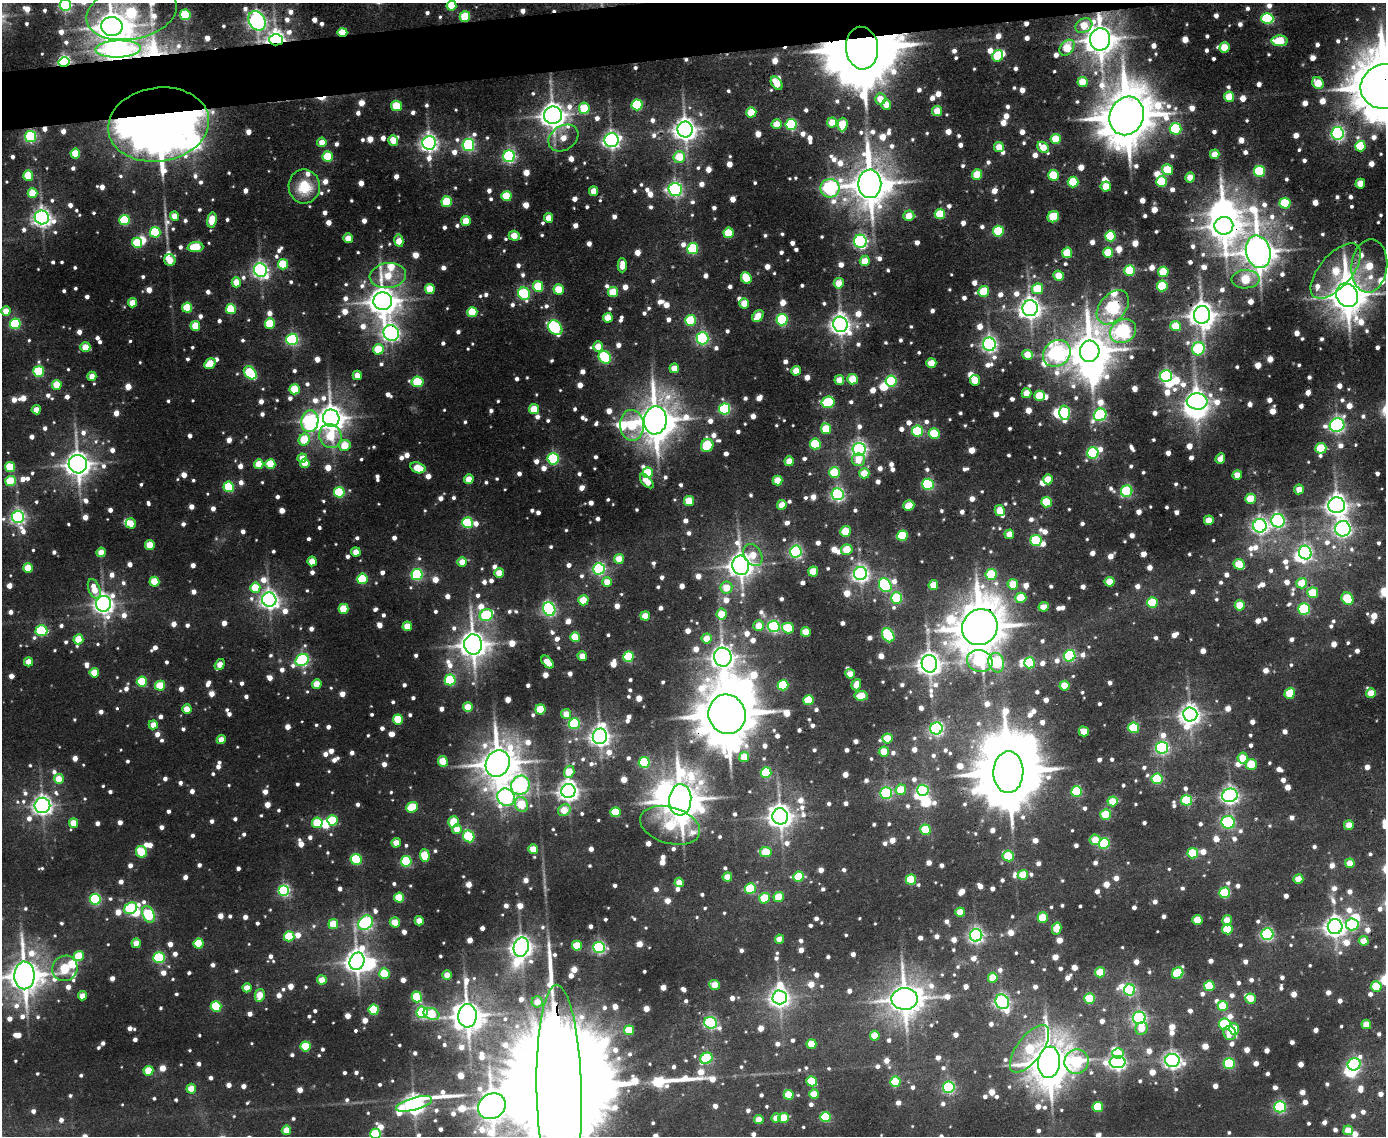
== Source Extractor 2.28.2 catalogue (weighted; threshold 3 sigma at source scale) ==
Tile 8 of 3 x 4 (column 2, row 3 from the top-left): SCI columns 1513-2896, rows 1135-2268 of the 4515 x 4537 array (HDU 1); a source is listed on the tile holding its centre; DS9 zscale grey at full resolution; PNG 1388 x 1138 px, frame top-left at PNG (2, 3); each listed source drawn as its Kron ellipse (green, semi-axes under 4 px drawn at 4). Shown black and unused: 3% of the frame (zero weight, under 3 of 4 exposures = <1% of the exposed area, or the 3 px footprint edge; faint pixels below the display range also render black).
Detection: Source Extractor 2.28.2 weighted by HDU 2 'WHT'; one run over the whole footprint, this tile lists its part. Background 0.0429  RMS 0.0073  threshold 0.0331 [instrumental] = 3 sigma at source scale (4.5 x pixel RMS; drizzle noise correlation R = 1.50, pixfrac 1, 0.05/0.05 arcsec/px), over >= 5 px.
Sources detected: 1903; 8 too faint to see at this stretch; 28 inside a brighter object's white glare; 6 cosmic-ray / hot-pixel residue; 1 long thin detection or spike segment (spike, bleed or trail) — neither listed nor drawn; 31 inside a brighter listed object's ellipse — not listed separately; of the other 1829, all 500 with FLUX_AUTO >= 14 (the completeness limit of this list) listed and drawn (1329 fainter detections not listed), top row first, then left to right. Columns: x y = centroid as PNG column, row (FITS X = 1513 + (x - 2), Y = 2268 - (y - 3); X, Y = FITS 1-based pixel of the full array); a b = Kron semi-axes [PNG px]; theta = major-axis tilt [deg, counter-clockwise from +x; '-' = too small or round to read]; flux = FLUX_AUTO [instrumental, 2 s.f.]
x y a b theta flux
65 5 5 5 - 170
451 6 5 5 - 34
131 13 46 26 11 180
185 15 5 5 - 75
465 17 5 5 - 44
1267 19 6 5 - 99
257 21 10 8 -58 450
112 26 11 9 -2 1800
1084 26 9 7 29 23
342 32 5 4 - 36
1100 39 11 10 - 1700
276 40 7 5 -1 580
1280 41 8 5 -3 47
1224 47 5 5 - 27
862 48 21 16 -85 14000
1067 48 9 6 49 32
118 49 23 8 2 830
998 56 6 5 - 46
64 62 5 5 - 210
1082 82 5 5 - 26
777 83 7 5 -54 20
1318 83 6 5 - 28
1385 86 25 22 13 9300
1229 97 5 5 - 24
880 99 5 5 - 15
637 105 5 5 - 74
886 105 5 5 - 16
396 106 5 5 - 36
584 108 5 5 - 35
937 111 5 5 - 18
751 112 5 5 - 30
553 115 9 8 - 1100
1127 116 20 17 67 5700
832 122 5 5 - 21
777 124 5 5 - 15
791 124 5 5 - 110
842 124 7 5 87 36
159 125 51 37 9 1700
685 129 8 7 - 780
1175 129 6 6 - 94
1338 133 6 6 - 220
30 136 5 5 - 150
563 138 16 12 33 16
1056 139 5 5 - 34
393 140 5 5 - 18
612 140 7 7 - 370
322 142 5 4 - 16
429 143 7 6 - 420
468 145 6 6 - 160
1360 146 5 5 - 43
999 147 5 5 - 18
1043 147 6 5 - 20
75 153 5 5 - 30
1215 154 5 4 - 15
509 156 6 6 - 210
328 157 5 5 - 50
679 157 6 5 - 28
1167 170 5 5 - 39
1259 171 5 5 - 77
28 175 5 5 - 36
977 175 5 5 - 28
1053 175 5 5 - 47
1190 177 5 5 - 16
1073 182 5 5 - 55
1161 182 5 5 - 58
870 184 14 11 -89 2900
1360 184 5 4 - 16
304 186 17 15 -88 33
1106 187 5 5 - 20
830 188 9 9 - 240
675 189 6 6 - 250
594 191 5 4 - 17
32 193 5 5 - 27
506 196 5 5 - 42
447 202 5 5 - 56
1285 203 5 5 - 63
940 214 5 5 - 42
174 216 4 4 - 16
909 216 6 5 - 16
42 217 7 7 - 490
1053 217 6 5 - 44
549 218 5 4 - 15
124 220 5 5 - 65
212 220 7 4 82 31
466 221 5 5 - 21
1224 226 9 9 - 1300
998 231 5 5 - 64
155 232 5 5 - 67
729 233 5 5 - 33
514 236 5 5 - 20
1110 236 5 5 - 54
348 238 5 4 - 18
399 241 6 4 -80 15
860 241 6 6 - 230
137 243 5 5 - 43
195 247 8 5 4 46
693 249 5 5 - 83
1108 252 5 5 - 37
1258 252 16 12 -75 2100
1067 253 5 5 - 39
170 260 6 5 - 24
865 261 5 5 - 18
283 264 5 5 - 44
622 265 7 4 -90 15
1369 266 27 18 84 38
260 270 7 6 - 320
1130 270 5 5 - 64
1336 271 33 16 50 50
1163 272 5 5 - 38
388 276 18 12 7 31
1059 276 5 5 - 24
746 278 6 5 - 31
1245 279 14 9 1 40
236 282 5 4 - 17
839 283 5 5 - 19
538 286 5 5 - 38
1162 286 5 5 - 55
430 289 5 5 - 29
1038 289 5 5 - 35
559 290 5 5 - 34
983 291 5 5 - 38
613 292 5 5 - 36
524 294 6 6 - 110
1347 295 12 10 -59 2400
383 301 9 9 - 1500
133 303 4 4 - 19
744 303 5 5 - 19
1113 307 19 13 49 250
187 308 5 5 - 43
1030 308 8 7 - 730
231 309 5 5 - 50
6 311 4 4 - 18
472 312 5 5 - 41
1202 315 9 8 - 1100
758 316 6 5 - 23
608 318 5 5 - 21
691 320 5 5 - 73
782 320 5 5 - 110
270 323 5 5 - 45
15 324 5 5 - 89
840 324 8 7 - 620
195 326 5 5 - 28
1176 326 5 5 - 26
555 328 8 6 -52 110
1123 331 14 11 32 260
391 333 8 7 - 360
702 338 6 6 - 160
292 339 6 5 - 170
989 344 7 6 - 340
85 347 5 5 - 24
598 347 5 5 - 19
378 349 5 5 - 32
1198 349 7 6 - 78
1090 351 10 10 - 2800
1057 353 15 12 40 360
1028 355 5 5 - 19
605 357 7 5 -49 110
931 363 5 5 - 22
210 364 6 5 - 27
674 368 5 5 - 15
39 371 5 5 - 80
796 371 5 4 - 18
250 373 7 5 -46 96
357 375 5 4 - 14
92 376 4 4 - 14
1166 376 6 5 - 170
853 379 5 5 - 32
839 380 5 5 - 16
975 380 5 5 - 21
891 381 5 5 - 96
417 382 6 5 - 58
57 385 5 5 - 28
295 389 5 5 - 43
1026 393 5 5 - 17
1039 396 5 5 - 32
1197 401 10 8 -5 660
828 402 6 5 - 69
534 409 5 5 - 26
725 409 5 5 - 140
36 410 4 4 - 14
1065 413 7 5 87 98
1100 415 7 6 - 160
331 418 9 8 - 1200
655 420 14 11 82 2700
310 421 11 8 82 210
632 425 15 12 -87 45
1337 425 7 6 - 300
826 429 5 5 - 36
917 431 5 5 - 92
934 434 5 5 - 58
330 436 12 11 - 34
304 440 6 5 - 33
815 444 5 5 - 64
345 445 5 5 - 24
707 445 7 6 - 62
1321 448 5 5 - 40
859 449 6 6 - 340
1093 453 5 5 - 130
302 458 5 4 - 15
553 459 5 5 - 110
1220 459 5 4 - 14
858 460 6 6 - 16
789 461 5 4 - 18
305 463 5 4 - 15
78 464 9 9 - 1200
259 464 5 5 - 21
270 464 5 5 - 37
10 467 5 5 - 38
418 468 8 5 -17 25
648 473 5 5 - 44
834 473 5 5 - 52
864 473 5 5 - 18
1237 475 5 4 - 16
469 479 5 4 - 18
1048 479 5 5 - 21
10 481 5 5 - 43
647 481 9 4 -46 18
777 481 5 5 - 23
928 484 5 5 - 100
229 487 5 5 - 68
1299 489 5 4 - 15
1127 491 6 5 - 110
339 492 5 5 - 76
838 494 6 6 - 220
1251 499 5 5 - 27
689 501 5 5 - 28
1047 502 5 5 - 48
782 505 5 4 - 17
909 505 5 5 - 22
1337 505 8 8 - 760
1000 510 5 5 - 24
18 517 6 6 - 270
1209 520 5 5 - 17
1278 521 7 6 - 230
131 523 5 5 - 17
468 523 5 5 - 79
1260 526 7 7 - 360
1343 529 7 7 - 320
845 531 5 5 - 29
1009 534 5 4 - 14
902 536 5 5 - 57
1036 540 5 5 - 80
150 545 5 5 - 27
847 550 6 5 - 28
101 552 5 4 - 18
356 552 5 4 - 15
796 552 6 6 - 190
1305 553 7 6 - 250
753 555 12 8 -57 20
619 559 5 5 - 19
312 561 5 4 - 22
462 562 5 4 - 16
1239 564 6 5 - 33
741 565 9 8 - 1100
28 568 5 4 - 27
599 569 6 5 - 180
813 571 5 5 - 30
499 573 5 5 - 18
417 574 5 5 - 140
860 574 6 6 - 380
991 574 5 5 - 60
362 579 5 5 - 56
154 582 5 5 - 29
607 582 5 4 - 15
1110 582 5 5 - 24
1302 583 5 5 - 26
1013 584 5 5 - 21
885 585 7 6 - 110
933 585 5 5 - 21
255 588 5 5 - 37
726 588 6 6 - 20
94 589 10 5 -69 18
1313 593 5 5 - 36
896 598 5 5 - 94
1021 598 5 5 - 33
1347 599 6 5 - 52
269 600 7 7 - 480
583 600 5 5 - 22
1152 603 5 5 - 45
103 604 8 7 - 570
1240 605 5 5 - 26
1044 607 5 4 - 15
344 609 5 5 - 35
549 609 7 6 - 220
1304 609 6 5 - 95
722 614 5 5 - 23
486 615 7 6 - 70
645 616 5 4 - 19
407 626 5 4 - 20
758 626 5 5 - 16
774 626 6 6 - 160
980 627 18 17 - 4600
788 628 6 5 - 43
41 631 6 5 - 82
806 632 5 5 - 24
888 635 7 5 -56 90
575 637 5 5 - 34
78 639 5 5 - 26
707 639 5 5 - 16
473 645 10 9 - 1400
582 656 4 4 - 15
1070 656 6 5 - 130
628 657 5 5 - 67
723 657 9 8 - 840
302 660 7 5 31 190
980 661 13 11 -14 86
28 662 4 4 - 15
547 662 7 4 -48 19
996 663 10 7 -73 91
1029 663 5 5 - 65
929 664 9 7 -80 880
220 665 6 4 54 15
94 673 5 4 - 23
850 674 5 4 - 14
450 680 5 5 - 76
142 682 5 5 - 50
317 684 5 4 - 19
783 685 5 5 - 63
856 685 6 4 71 15
160 686 5 5 - 36
1065 686 5 5 - 24
1290 693 6 5 - 33
1371 693 5 5 - 17
861 696 6 5 - 22
809 700 5 5 - 43
468 707 5 5 - 25
187 709 4 4 - 17
540 709 5 5 - 36
566 714 5 5 - 14
727 714 20 18 -68 6700
1190 714 7 7 - 610
398 719 5 5 - 41
574 724 5 5 - 99
153 725 4 4 - 15
936 728 6 6 - 210
1134 728 5 5 - 61
1084 731 5 5 - 19
600 736 8 7 - 560
887 738 5 5 - 23
221 740 4 4 - 15
1162 748 6 6 - 200
884 752 5 5 - 23
744 757 5 5 - 25
1243 758 5 5 - 20
443 761 5 5 - 26
644 762 5 5 - 91
498 763 13 11 64 2500
1251 764 5 5 - 31
569 772 6 5 - 25
766 772 5 5 - 62
1008 772 21 15 89 8300
59 779 5 5 - 19
1157 779 5 5 - 59
520 785 10 9 - 330
901 790 5 5 - 26
923 790 6 5 - 130
568 791 7 7 - 610
1077 791 5 5 - 68
886 793 6 5 - 130
1230 795 8 6 16 390
506 797 9 8 - 260
680 800 15 11 86 2800
1187 800 5 5 - 68
1113 801 5 5 - 25
521 804 7 6 - 34
42 805 8 7 - 410
412 807 6 5 - 48
564 810 6 5 - 21
615 812 5 5 - 44
1106 815 5 5 - 43
780 816 8 8 - 860
332 820 5 5 - 60
454 822 6 5 - 31
1228 822 7 6 - 130
74 823 5 4 - 20
317 823 5 5 - 42
670 825 31 18 -17 57
1349 825 5 5 - 16
457 829 5 4 - 15
925 830 5 5 - 46
469 836 6 5 - 78
1095 840 5 5 - 22
396 843 4 4 - 18
1104 844 5 5 - 100
533 849 5 4 - 22
141 852 6 5 - 42
766 852 6 5 - 33
1193 853 5 5 - 41
425 855 6 5 - 38
1008 856 6 5 - 43
356 859 5 5 - 70
406 861 5 5 - 82
1350 863 5 4 - 15
1023 875 5 5 - 28
727 877 5 4 - 17
798 877 5 5 - 40
1298 879 5 5 - 16
911 880 5 5 - 53
679 882 5 4 - 16
750 889 5 5 - 66
284 890 5 5 - 150
1225 893 5 5 - 65
399 897 5 5 - 39
779 897 5 5 - 28
764 898 5 5 - 30
95 899 5 5 - 110
131 908 7 5 30 94
960 912 5 4 - 18
149 914 9 5 -63 110
1043 917 5 5 - 32
1197 920 5 5 - 28
1227 920 5 5 - 15
419 921 4 4 - 15
395 922 5 4 - 21
365 923 8 6 44 190
333 924 5 5 - 27
1352 924 6 6 - 70
1335 927 7 7 - 650
1057 928 6 4 77 23
1228 929 5 5 - 40
1267 934 6 6 - 180
976 935 6 6 - 300
289 936 5 5 - 40
779 939 4 4 - 14
1364 941 5 4 - 15
136 943 4 4 - 15
199 943 5 5 - 43
577 946 5 5 - 30
521 947 10 7 74 660
599 947 6 5 - 170
79 956 5 5 - 35
159 958 5 5 - 100
357 961 9 7 67 880
65 968 13 12 - 58
1100 972 5 5 - 31
384 973 5 5 - 38
1178 973 6 5 - 65
24 975 14 10 89 2100
447 975 4 4 - 15
993 978 5 5 - 27
322 980 5 4 - 15
715 985 5 5 - 21
1209 986 5 5 - 43
1376 986 5 5 - 39
247 988 4 4 - 15
1130 990 5 5 - 110
260 995 6 5 - 19
82 996 4 4 - 15
417 997 5 5 - 54
780 997 7 7 - 520
1090 998 5 5 - 41
905 999 13 11 -2 1700
1251 999 5 5 - 21
537 1002 5 5 - 17
1002 1002 7 6 - 270
216 1006 5 5 - 55
1223 1006 5 5 - 33
374 1010 5 5 - 60
422 1012 5 5 - 120
431 1014 8 5 -20 39
467 1016 12 9 88 1500
1139 1018 6 6 - 250
710 1023 6 5 - 180
1225 1024 6 5 - 77
1366 1024 5 4 - 20
1142 1028 6 6 - 16
1234 1029 6 5 - 25
629 1030 5 5 - 34
1230 1033 7 6 - 16
875 1036 5 5 - 18
811 1044 5 5 - 26
305 1046 5 5 - 48
1030 1049 28 12 53 57
1118 1053 5 5 - 16
706 1058 6 5 - 71
1172 1060 7 6 - 410
1049 1062 16 11 83 3300
1077 1062 12 12 - 97
1117 1062 8 6 0 380
1229 1063 5 5 - 94
1354 1064 6 6 - 180
148 1071 5 5 - 29
812 1081 5 5 - 35
895 1082 5 5 - 64
949 1087 6 5 - 150
191 1089 5 5 - 19
559 1092 108 22 -89 86000
814 1094 5 5 - 22
789 1095 5 5 - 30
414 1104 18 6 16 500
492 1106 14 12 31 1200
1098 1107 5 5 - 43
1280 1107 6 5 - 150
825 1117 5 5 - 61
776 1118 5 4 - 15
783 1118 5 5 - 33
759 1120 4 4 - 15
286 1130 5 4 - 19
1348 1130 5 5 - 21
376 1134 5 5 - 69
Overlapping masked pixels (flux is a lower limit): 32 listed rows (the first 20) at x y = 465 17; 257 21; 342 32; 1100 39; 276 40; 862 48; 118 49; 64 62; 1385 86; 1127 116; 159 125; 30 136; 870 184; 1224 226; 1258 252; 1369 266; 1347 295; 1113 307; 1202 315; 555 328
Isophote crosses this tile's border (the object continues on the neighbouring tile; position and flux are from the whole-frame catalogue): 9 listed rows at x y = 65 5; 451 6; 131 13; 112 26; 1385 86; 1369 266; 24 975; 559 1092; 376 1134